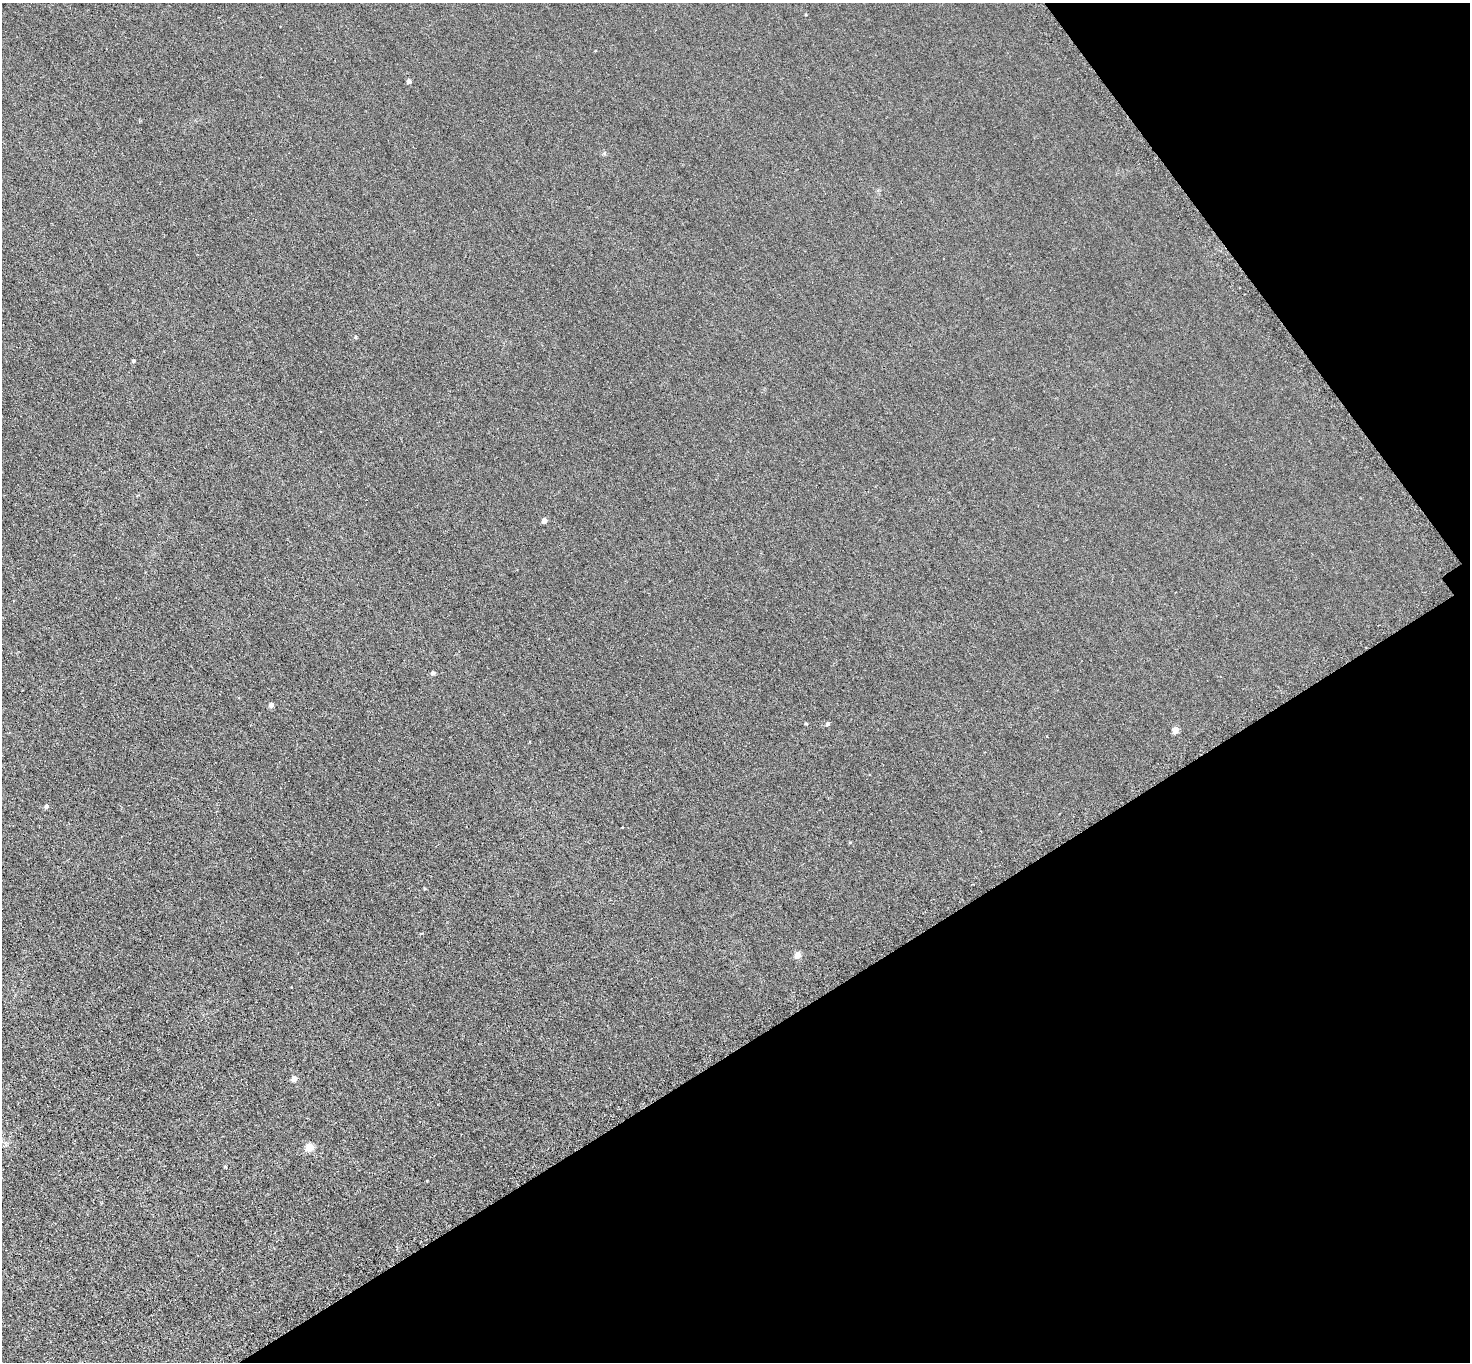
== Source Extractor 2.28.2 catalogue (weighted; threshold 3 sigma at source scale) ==
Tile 12 of 4 x 4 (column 4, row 3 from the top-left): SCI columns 4444-5911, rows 1683-3042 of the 5952 x 5945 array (HDU 1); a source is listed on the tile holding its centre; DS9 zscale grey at full resolution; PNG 1472 x 1364 px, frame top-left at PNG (2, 3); no overlay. Shown black and unused: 30% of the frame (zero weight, under 3 of 6 exposures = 3% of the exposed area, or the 3 px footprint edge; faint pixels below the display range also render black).
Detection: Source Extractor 2.28.2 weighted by HDU 2 'WHT'; one run over the whole footprint, this tile lists its part. Background 0.00453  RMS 0.0031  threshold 0.0128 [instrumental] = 3 sigma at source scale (4.09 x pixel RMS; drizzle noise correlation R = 1.36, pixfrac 0.8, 0.05/0.05 arcsec/px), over >= 5 px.
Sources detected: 17; all 17 listed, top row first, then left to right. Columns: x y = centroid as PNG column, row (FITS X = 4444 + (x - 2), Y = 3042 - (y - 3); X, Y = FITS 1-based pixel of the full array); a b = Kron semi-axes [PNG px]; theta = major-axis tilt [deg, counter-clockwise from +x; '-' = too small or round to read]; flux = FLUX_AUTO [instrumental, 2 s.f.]
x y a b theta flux
806 15 3 3 - 0.23
409 81 4 4 - 1.4
356 337 4 4 - 0.41
134 361 3 3 - 0.46
544 521 4 4 - 2.1
433 673 4 4 - 0.93
271 705 4 4 - 1.7
806 724 4 4 - 0.3
828 724 5 4 - 0.67
1175 730 5 4 - 3.6
46 806 4 4 - 0.81
424 888 4 3 - 0.25
798 955 5 4 - 4.1
294 1079 4 4 - 2.6
310 1147 5 5 - 11
225 1167 4 3 - 0.29
427 1181 3 2 - 0.17